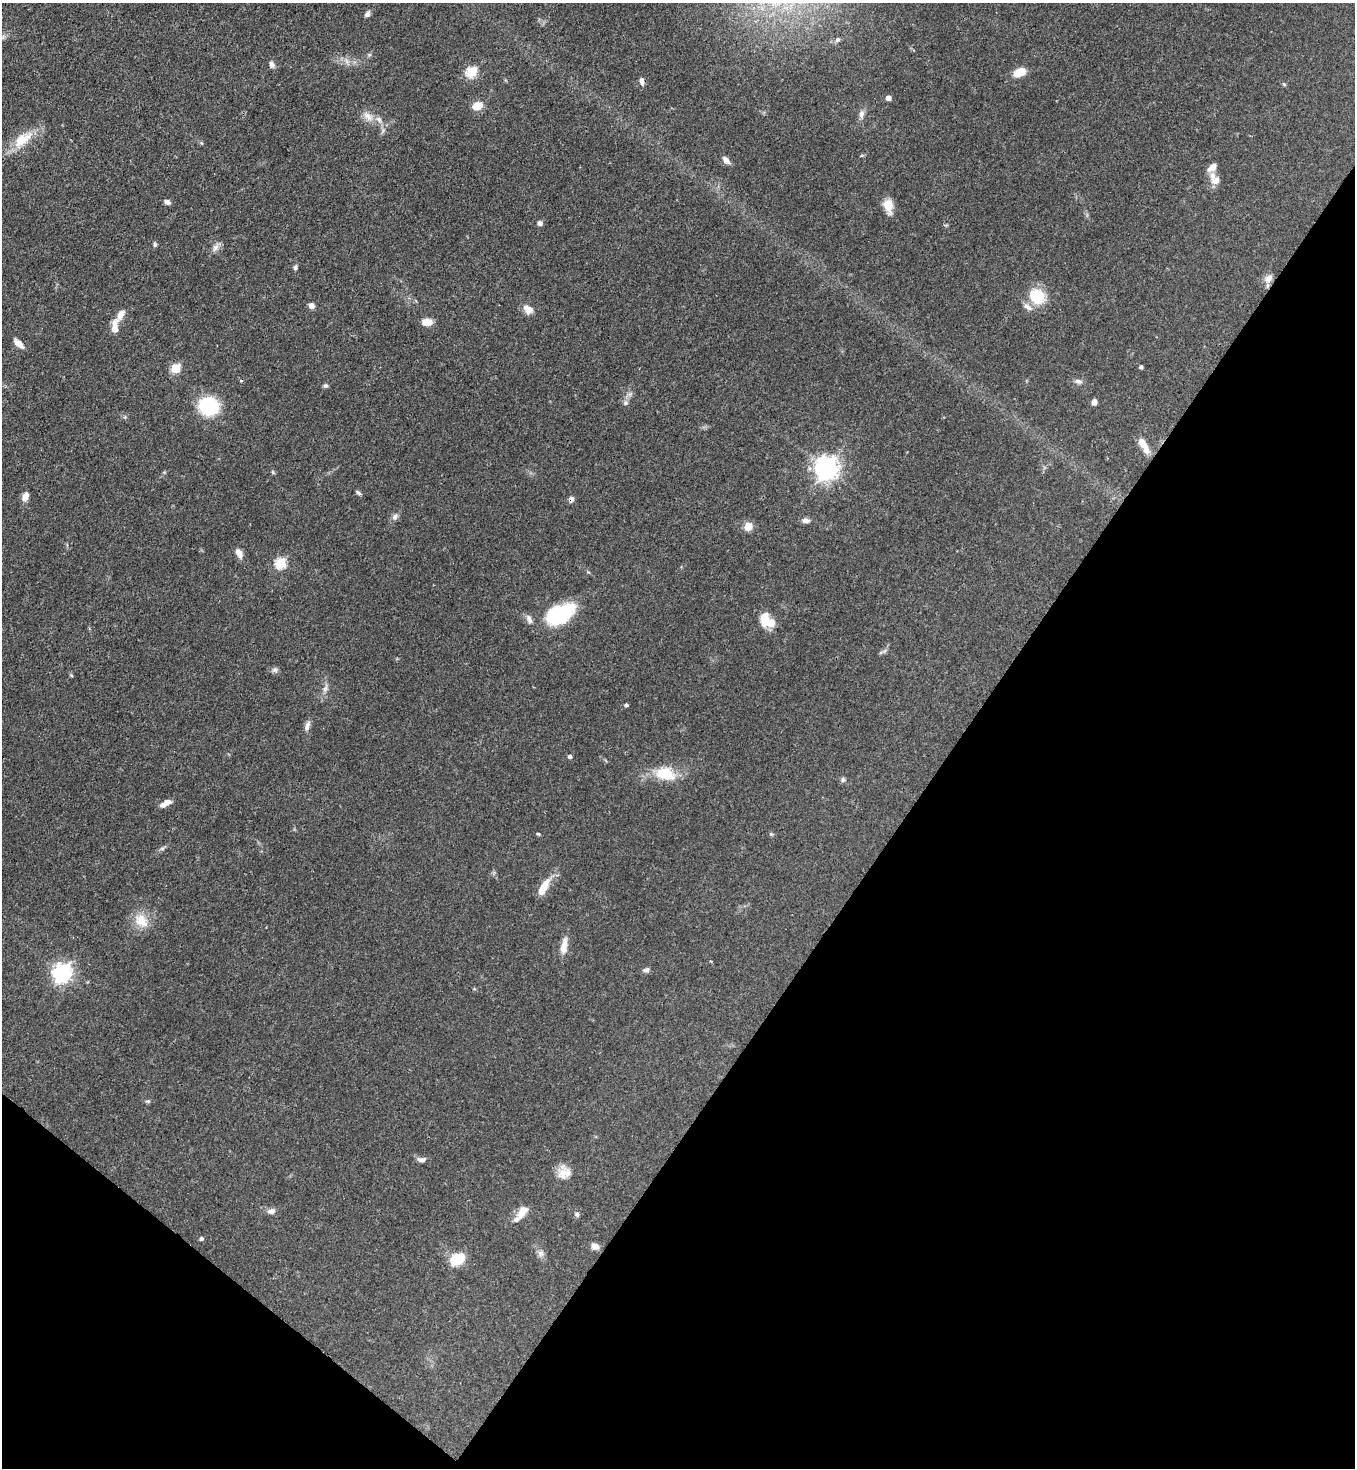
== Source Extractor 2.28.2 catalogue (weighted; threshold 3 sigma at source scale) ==
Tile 15 of 4 x 4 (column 3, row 4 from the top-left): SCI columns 2934-4286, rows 60-1525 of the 6008 x 5986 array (HDU 1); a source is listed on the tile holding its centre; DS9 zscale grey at full resolution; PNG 1357 x 1470 px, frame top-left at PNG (2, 3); no overlay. Shown black and unused: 34% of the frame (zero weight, under 3 of 4 exposures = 7% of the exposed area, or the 3 px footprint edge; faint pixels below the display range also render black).
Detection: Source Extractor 2.28.2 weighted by HDU 2 'WHT'; one run over the whole footprint, this tile lists its part. Background 0.0641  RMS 0.0036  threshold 0.0163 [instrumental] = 3 sigma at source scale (4.5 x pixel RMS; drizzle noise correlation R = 1.50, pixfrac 1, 0.05/0.05 arcsec/px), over >= 5 px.
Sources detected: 85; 1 cosmic-ray / hot-pixel residue — not listed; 8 inside a brighter listed object's ellipse — not listed separately; the other 76 listed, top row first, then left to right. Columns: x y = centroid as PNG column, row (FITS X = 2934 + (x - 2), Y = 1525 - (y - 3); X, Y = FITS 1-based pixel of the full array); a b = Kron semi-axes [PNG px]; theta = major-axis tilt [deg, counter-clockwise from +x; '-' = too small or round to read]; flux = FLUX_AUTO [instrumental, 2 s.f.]
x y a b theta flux
367 14 7 5 47 1.1
837 40 8 6 39 0.98
346 61 7 4 -71 0.97
272 64 9 7 -66 1.3
472 72 6 5 - 26
1019 72 14 8 25 5
642 81 9 5 -79 1.5
1284 84 5 4 - 0.42
888 98 5 5 - 2
477 106 8 6 16 6
862 114 10 7 88 1.6
368 116 16 9 -42 3
22 139 32 14 39 9
201 143 6 3 -70 0.4
726 160 10 6 -47 1.8
1213 176 18 7 -89 3.3
167 202 7 5 -27 1.2
888 205 16 10 -76 4.6
540 223 5 5 - 1.3
155 244 6 5 - 0.63
215 248 11 6 55 1.7
295 267 7 5 66 0.76
1268 279 13 9 48 2.4
1037 296 13 10 -62 17
311 305 6 6 - 1.7
1028 307 14 6 -33 1.8
528 309 12 9 -36 3.1
120 315 16 8 62 3
427 322 11 8 1 3.4
115 327 16 6 89 4
19 344 13 6 -42 2.7
1141 367 4 3 - 0.81
176 368 5 5 - 16
1078 381 10 6 -6 1.2
325 385 6 5 - 0.66
1094 402 6 5 - 1.6
625 403 7 6 - 0.92
209 406 20 18 -18 23
1142 443 14 9 -54 3.3
826 468 8 7 - 310
273 472 6 4 -71 0.44
358 493 8 4 -37 0.7
25 496 10 7 65 2.3
571 499 7 6 - 1.2
395 517 8 7 - 1.2
806 520 9 6 -1 1.6
748 526 5 5 - 13
239 553 13 7 -63 2.3
281 563 6 5 - 27
559 614 34 18 26 24
767 621 19 12 -37 6.8
275 670 8 6 19 0.93
325 688 9 6 63 1.4
626 705 5 4 - 0.58
307 726 14 6 72 1.6
570 756 5 4 - 0.87
665 774 25 16 -13 10
843 779 7 5 -89 0.72
167 803 10 7 19 2.2
538 834 5 4 - 0.4
162 848 7 4 1 0.63
544 886 18 8 62 4.9
141 921 20 16 -42 6.5
564 946 22 8 80 3.6
710 961 4 3 - 0.32
646 970 8 6 18 1.1
62 973 7 7 - 160
421 1160 11 6 1 1.5
563 1172 20 13 76 4.6
271 1211 11 7 15 1.5
522 1211 17 9 52 3.9
577 1214 7 6 - 0.83
201 1238 4 4 - 0.93
595 1246 9 7 -21 2.2
541 1253 9 8 - 1.5
457 1259 14 10 26 10
Overlapping masked pixels (flux is a lower limit): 2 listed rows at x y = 1268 279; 571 499